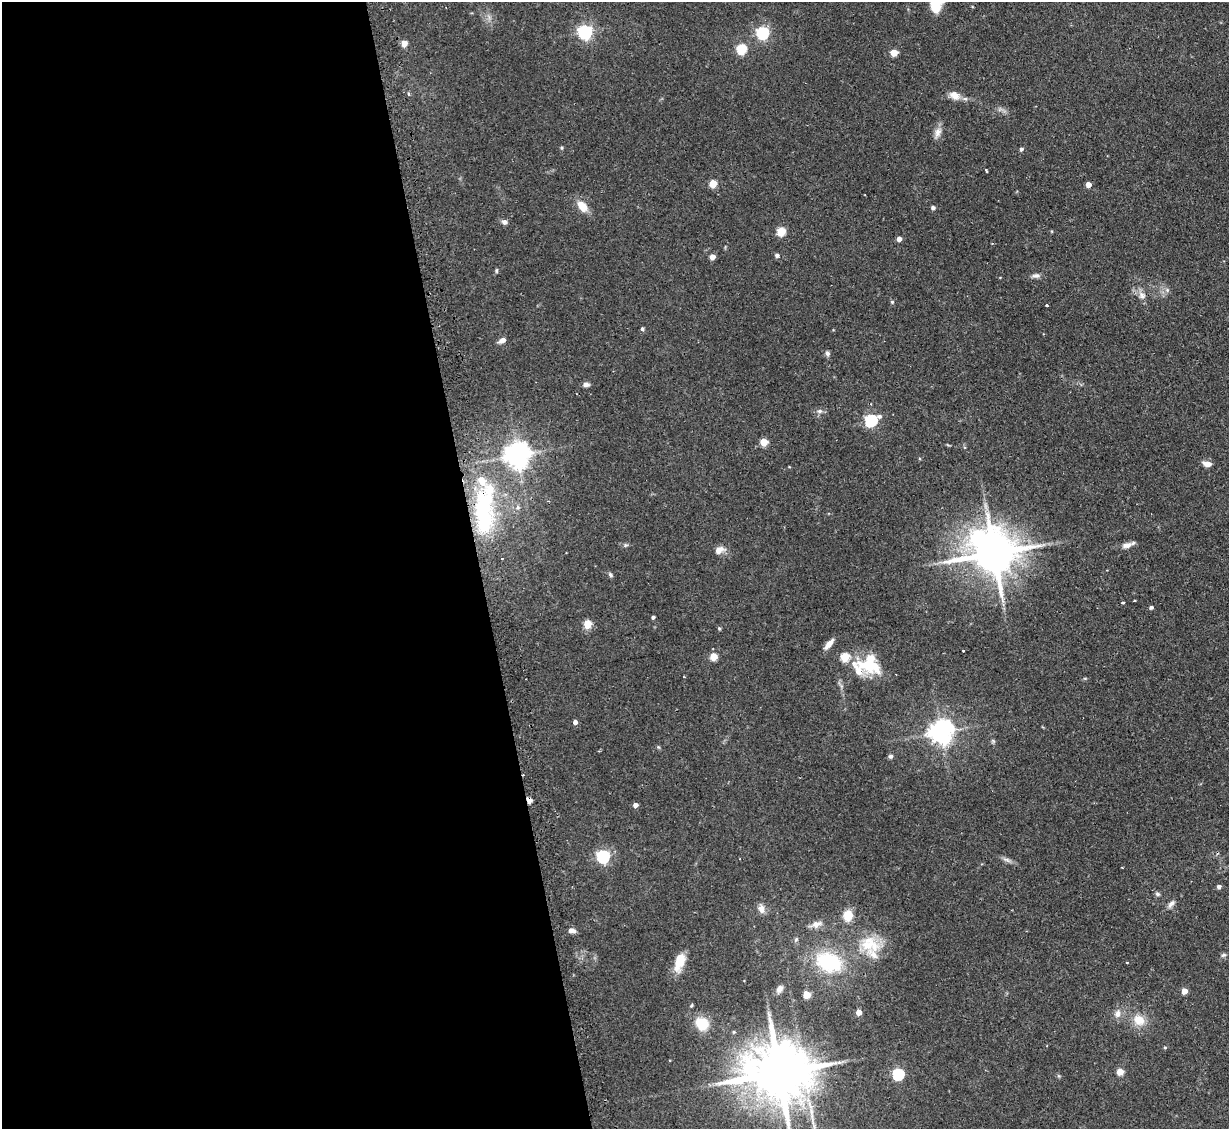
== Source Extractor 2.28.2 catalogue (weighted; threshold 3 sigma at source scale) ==
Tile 9 of 4 x 4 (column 1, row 3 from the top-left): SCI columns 33-1259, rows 1287-2413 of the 4972 x 4943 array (HDU 1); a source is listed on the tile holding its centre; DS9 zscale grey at full resolution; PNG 1231 x 1131 px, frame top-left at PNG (2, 2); no overlay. Shown black and unused: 39% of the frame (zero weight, under 2 of 3 exposures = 4% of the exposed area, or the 3 px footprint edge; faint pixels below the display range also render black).
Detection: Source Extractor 2.28.2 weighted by HDU 2 'WHT'; one run over the whole footprint, this tile lists its part. Background 0.137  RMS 0.0072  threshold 0.0322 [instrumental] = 3 sigma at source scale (4.5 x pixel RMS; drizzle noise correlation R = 1.50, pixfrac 1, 0.05/0.05 arcsec/px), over >= 5 px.
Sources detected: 90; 1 inside a brighter object's white glare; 3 cosmic-ray / hot-pixel residue — not listed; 5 inside a brighter listed object's ellipse — not listed separately; the other 81 listed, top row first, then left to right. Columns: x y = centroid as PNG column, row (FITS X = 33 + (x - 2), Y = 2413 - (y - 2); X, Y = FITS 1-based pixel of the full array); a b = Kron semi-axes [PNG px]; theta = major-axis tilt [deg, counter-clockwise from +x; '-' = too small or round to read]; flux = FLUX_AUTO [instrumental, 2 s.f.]
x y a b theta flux
936 7 13 11 -70 9.4
585 32 6 6 - 180
763 33 6 6 - 100
404 43 5 4 - 9.7
741 49 5 5 - 47
894 53 5 4 - 15
409 94 5 3 - 1
955 95 13 10 -27 6.2
938 132 15 8 68 4.4
562 148 5 5 - 0.89
1021 149 4 4 - 1.6
986 170 4 2 - 1.2
713 184 5 5 - 19
1088 185 4 4 - 6.4
582 206 15 9 -52 9.2
933 207 4 4 - 2.2
504 222 6 5 - 2.7
781 231 5 5 - 30
899 239 4 4 - 4.4
777 255 5 4 - 1.9
712 257 4 4 - 6.8
496 271 7 3 90 0.86
1035 276 12 6 8 2.5
1167 290 5 5 - 1.5
1142 295 11 9 -54 4.1
892 302 5 4 - 1
1047 305 3 2 - 0.83
642 329 6 4 -87 1.1
502 340 8 6 25 3.6
827 353 7 6 - 1.8
586 385 9 6 1 2.2
820 411 6 5 - 1.7
871 420 7 5 28 94
764 442 5 5 - 19
517 455 8 8 - 730
1207 464 10 6 -5 4.1
518 507 6 4 72 1.2
483 511 68 23 -90 78
625 545 6 5 - 1.2
1127 545 14 7 16 4
719 550 11 8 30 5.2
994 553 15 12 1 2900
610 575 7 5 -51 1.3
1123 602 3 3 - 1.4
1151 607 4 4 - 1.4
653 617 4 3 - 1.3
587 624 5 5 - 21
829 644 14 5 48 5.2
964 650 3 3 - 1.4
714 657 5 5 - 17
845 657 5 5 - 31
870 666 41 17 -13 26
575 722 4 4 - 3.2
941 732 8 7 - 620
891 756 5 5 - 1.7
635 805 4 4 - 3.6
603 856 6 6 - 130
1006 860 13 4 -22 2.7
1219 887 4 4 - 2.6
1157 894 7 4 -26 1.3
1171 904 13 6 54 2.6
761 909 11 8 -63 4.6
848 915 11 9 83 12
817 924 16 8 20 4.8
571 930 9 5 -7 2.9
867 945 24 14 2 19
1223 955 7 5 26 1.3
679 960 20 11 81 13
829 962 27 19 -22 53
1127 962 3 3 - 0.57
779 989 10 7 59 3.2
1184 991 4 4 - 8.4
807 995 5 4 - 16
859 1012 4 4 - 7.3
1117 1014 10 8 73 4.1
1139 1020 14 12 -39 10
702 1023 15 14 - 16
1165 1047 4 4 - 0.77
779 1072 20 15 6 5400
1120 1072 5 4 - 14
898 1074 5 5 - 75
Overlapping masked pixels (flux is a lower limit): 1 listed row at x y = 483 511
Isophote crosses this tile's border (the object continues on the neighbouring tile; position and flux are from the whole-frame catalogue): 1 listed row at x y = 779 1072